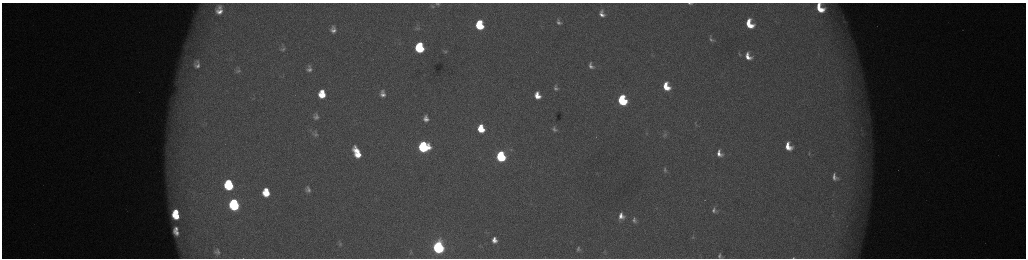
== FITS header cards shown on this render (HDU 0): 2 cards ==
NAXIS1  =                 2048 /fastest changing axis
NAXIS2  =                  512 /next to fastest changing axis

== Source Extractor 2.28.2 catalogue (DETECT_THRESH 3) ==
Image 2048 x 512 px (HDU 0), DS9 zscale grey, zoomed out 1/2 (1 PNG px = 2 x 2 image px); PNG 1028 x 260 px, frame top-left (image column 1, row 511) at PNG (2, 3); no overlay
Background 173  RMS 2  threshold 5.86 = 3 sigma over >= 5 px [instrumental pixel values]
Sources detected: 74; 7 cannot appear on this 1/2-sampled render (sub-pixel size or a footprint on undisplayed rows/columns) and are not listed; the other 67 listed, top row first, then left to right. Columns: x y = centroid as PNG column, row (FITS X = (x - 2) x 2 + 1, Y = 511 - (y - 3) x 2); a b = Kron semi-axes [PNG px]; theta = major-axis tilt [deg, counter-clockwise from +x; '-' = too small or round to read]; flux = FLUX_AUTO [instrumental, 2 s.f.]
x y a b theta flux
690 3 5 2 - 730
438 4 7 4 0 710
432 6 6 4 -7 630
219 8 4 4 - 1100
820 8 9 5 -58 9700
219 12 6 5 - 2500
602 14 10 7 -69 3200
844 21 7 2 -46 520
559 23 9 6 -17 2000
749 24 10 7 -66 13000
479 25 7 6 - 23000
418 28 7 4 -4 650
333 29 8 6 -83 2400
711 39 10 6 -61 1700
419 48 7 6 - 38000
283 49 9 7 31 1800
445 51 4 3 - 500
740 54 9 5 -61 1100
748 56 11 8 -63 5500
197 64 16 12 -84 6000
591 66 11 8 -67 2900
309 69 7 5 -90 1900
238 71 8 5 13 1100
666 86 8 6 -67 10000
556 88 9 7 -72 1900
322 94 7 6 - 10000
383 94 6 5 - 2300
537 95 6 5 - 5500
622 100 7 6 - 42000
316 117 5 4 - 1300
426 118 8 6 -81 2700
696 124 6 4 -54 680
481 129 7 5 -76 12000
554 129 7 5 -65 1300
646 133 6 4 -61 600
315 134 7 5 88 1100
665 135 9 8 - 1800
788 146 8 6 -64 6800
423 147 7 7 - 60000
511 149 7 4 -7 870
357 152 12 6 -65 11000
719 153 9 7 -69 3600
809 154 5 3 - 520
501 156 7 5 -74 51000
665 170 8 5 -81 1200
834 177 9 6 -73 2400
229 185 8 6 -81 36000
308 189 6 4 -82 1600
266 192 7 6 - 11000
234 205 8 6 -79 62000
714 210 10 7 -68 2100
176 212 4 3 - 4300
176 216 7 5 -38 10000
621 216 7 5 87 3300
634 220 8 5 -78 1400
176 229 4 3 - 1100
176 232 7 4 -45 2400
693 237 9 5 81 1200
494 240 6 5 - 3100
340 243 8 5 -81 940
438 247 7 6 - 130000
578 249 5 4 - 960
604 251 5 2 - 250
217 252 10 7 -77 2200
410 253 5 3 - 460
720 256 6 4 -82 1200
793 258 3 2 - 280
At the frame edge (FLAGS 8, measured only in part): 5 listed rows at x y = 690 3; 438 4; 820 8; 720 256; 793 258
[7 sub-pixel or undisplayed-footprint detections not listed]